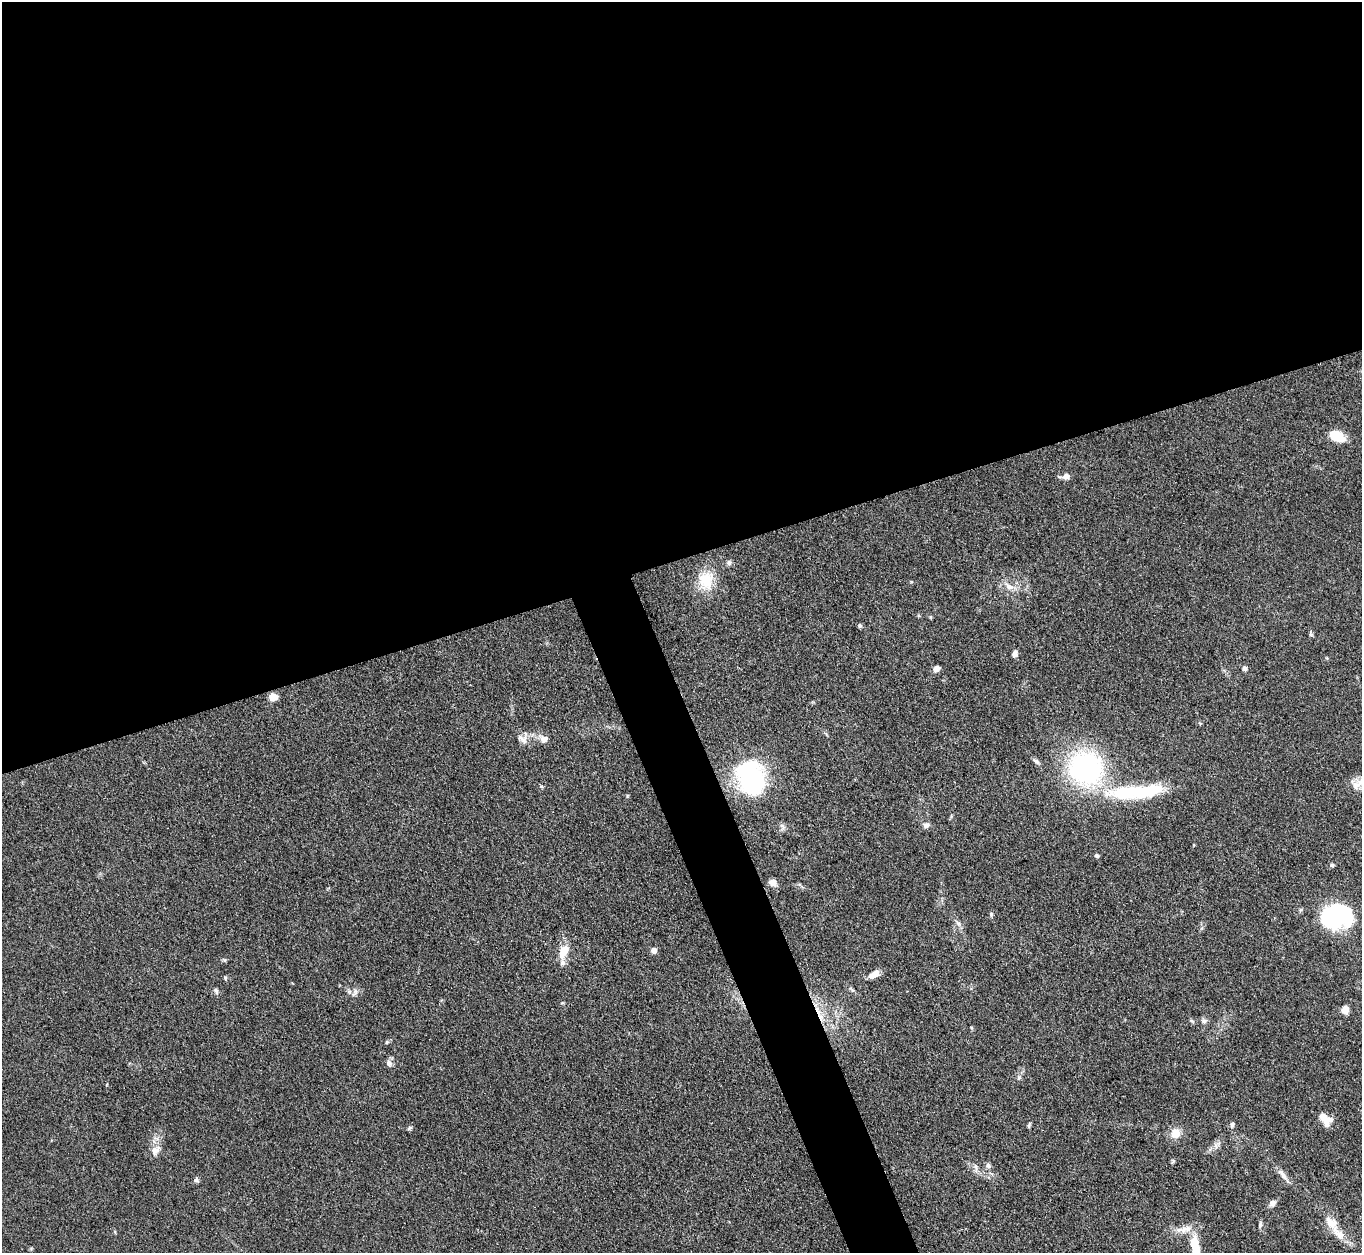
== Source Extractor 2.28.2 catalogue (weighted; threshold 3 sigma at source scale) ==
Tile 2 of 4 x 4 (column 2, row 1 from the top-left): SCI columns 1370-2729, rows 3908-5158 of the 5457 x 5441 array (HDU 1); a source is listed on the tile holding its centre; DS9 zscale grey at full resolution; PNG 1364 x 1255 px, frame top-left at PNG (2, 2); no overlay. Shown black and unused: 47% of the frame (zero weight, under 3 of 4 exposures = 1% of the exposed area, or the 3 px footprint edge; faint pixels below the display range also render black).
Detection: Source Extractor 2.28.2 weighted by HDU 2 'WHT'; one run over the whole footprint, this tile lists its part. Background 0.153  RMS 0.0075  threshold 0.0336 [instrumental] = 3 sigma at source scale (4.5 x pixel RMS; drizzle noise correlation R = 1.50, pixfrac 1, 0.05/0.05 arcsec/px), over >= 5 px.
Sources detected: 62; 3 inside a brighter object's white glare — not listed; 3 inside a brighter listed object's ellipse — not listed separately; the other 56 listed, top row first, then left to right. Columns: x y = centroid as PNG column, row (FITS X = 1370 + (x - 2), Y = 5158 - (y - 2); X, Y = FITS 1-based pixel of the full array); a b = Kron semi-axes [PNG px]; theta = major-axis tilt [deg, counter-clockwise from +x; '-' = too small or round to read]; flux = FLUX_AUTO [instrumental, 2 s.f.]
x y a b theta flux
1337 436 15 9 -28 19
1066 476 8 7 - 3.6
729 563 8 6 -76 1.7
706 581 26 20 89 20
1009 586 12 8 -32 5.6
860 626 5 5 - 1.3
1311 634 6 5 - 1.2
1015 654 7 5 82 2.9
937 668 7 6 - 4.2
1245 668 7 6 - 1.9
273 697 8 7 - 6.9
544 739 12 9 0 4.6
523 740 11 9 -68 4.6
1036 761 11 5 -33 1.9
1086 769 29 27 -35 140
749 773 29 27 42 75
1356 785 15 11 55 6.3
1122 794 45 20 -7 39
926 825 9 7 -8 2.9
1194 845 4 3 - 0.52
1097 856 5 5 - 1.2
1332 865 5 5 - 1.4
773 883 10 8 -23 3.9
991 914 7 4 -89 1.1
1336 916 28 21 5 96
958 924 7 5 -45 1.9
654 950 6 5 - 4.6
563 951 18 10 66 11
874 974 14 7 31 5.6
225 978 6 5 - 1
216 991 8 5 -74 2
355 992 13 6 64 2.7
1345 1010 9 7 82 6.2
819 1014 30 4 -66 8.6
1192 1021 6 4 -18 1.1
1204 1021 6 6 - 1.8
389 1063 8 7 - 3.1
1019 1077 6 5 - 1.3
1323 1117 10 5 -66 15
1330 1120 10 7 12 3.4
1232 1125 7 5 80 1.7
1029 1126 7 4 90 1
409 1128 7 4 28 1.2
1176 1133 11 10 - 8.8
1216 1146 7 4 -71 1.8
155 1150 15 10 48 5.7
1173 1161 6 4 49 1.1
988 1166 8 7 - 2.1
976 1167 11 5 -82 2.5
1282 1174 19 6 -51 4.9
196 1180 7 6 - 1.7
1272 1203 9 8 - 3.2
1331 1223 22 13 -44 11
1260 1224 9 4 81 1.6
115 1232 6 3 -72 0.76
1195 1245 25 11 -82 15
Overlapping masked pixels (flux is a lower limit): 1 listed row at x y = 819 1014
Isophote crosses this tile's border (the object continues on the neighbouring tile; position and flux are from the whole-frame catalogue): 1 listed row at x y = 1195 1245